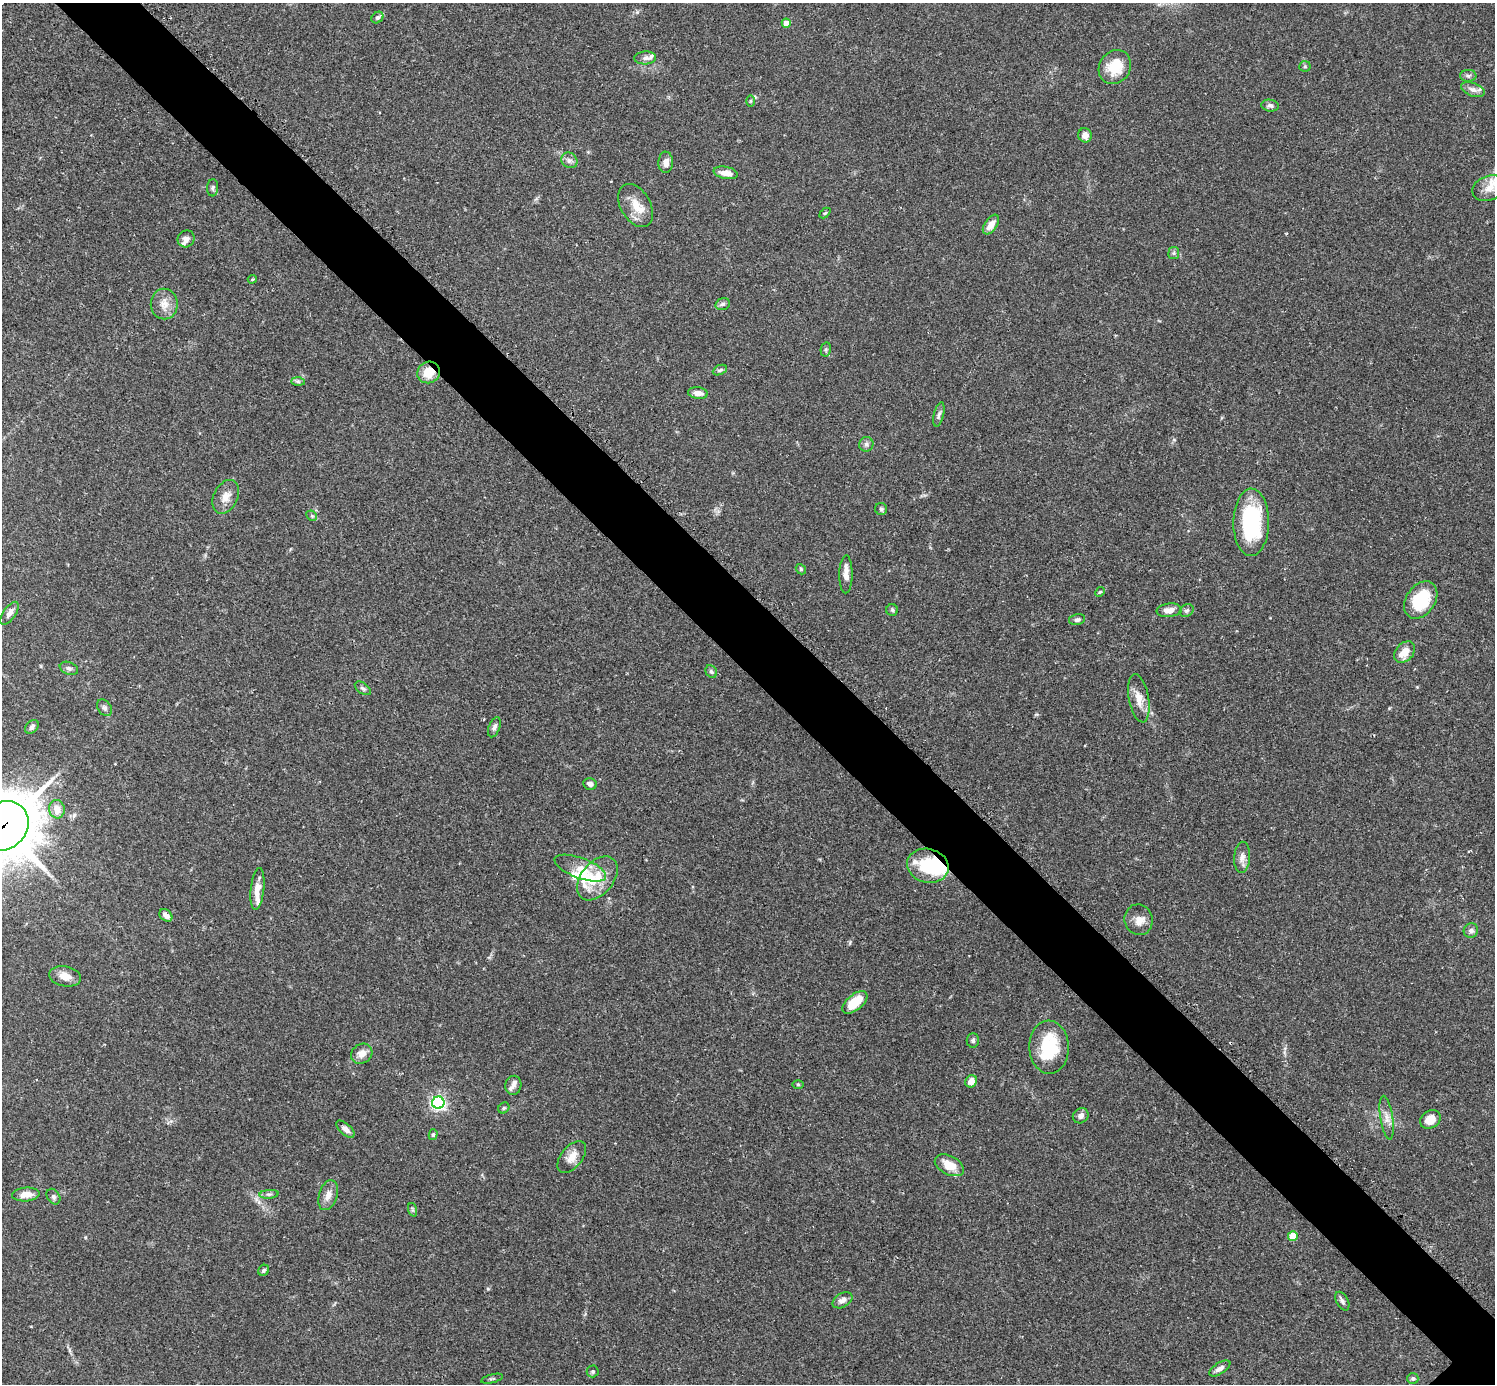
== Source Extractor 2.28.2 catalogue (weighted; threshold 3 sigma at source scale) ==
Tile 11 of 4 x 4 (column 3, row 3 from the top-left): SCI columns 3025-4517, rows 1572-2953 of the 6041 x 6040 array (HDU 1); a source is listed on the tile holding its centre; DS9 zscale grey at full resolution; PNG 1497 x 1386 px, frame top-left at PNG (2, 3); each listed source drawn as its Kron ellipse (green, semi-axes under 4 px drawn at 4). Shown black and unused: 6% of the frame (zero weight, under 2 of 3 exposures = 2% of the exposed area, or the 3 px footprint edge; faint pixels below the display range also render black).
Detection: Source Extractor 2.28.2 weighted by HDU 2 'WHT'; one run over the whole footprint, this tile lists its part. Background 0.101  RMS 0.0058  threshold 0.0263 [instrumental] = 3 sigma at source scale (4.5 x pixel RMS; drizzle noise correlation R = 1.50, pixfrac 1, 0.05/0.05 arcsec/px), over >= 5 px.
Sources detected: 107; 2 inside a brighter object's white glare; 1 cosmic-ray / hot-pixel residue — neither listed nor drawn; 12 inside a brighter listed object's ellipse — not listed separately; the other 92 listed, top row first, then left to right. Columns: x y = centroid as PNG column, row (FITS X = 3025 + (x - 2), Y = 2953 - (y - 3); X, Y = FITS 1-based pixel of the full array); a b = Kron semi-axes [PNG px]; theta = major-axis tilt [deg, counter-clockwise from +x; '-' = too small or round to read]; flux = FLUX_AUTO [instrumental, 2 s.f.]
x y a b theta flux
377 18 6 5 - 1.2
786 23 4 4 - 8.2
645 58 11 6 2 2.3
1305 66 5 5 - 0.87
1115 67 18 15 55 15
1468 76 8 6 -1 1.4
1473 90 12 6 -20 3
750 101 5 3 - 0.65
1270 106 8 6 -7 1.7
1085 135 7 6 - 4.4
569 160 8 7 - 2.1
666 162 10 7 88 3.5
726 173 12 6 -11 5.6
213 188 8 5 87 1.3
1489 188 17 12 22 6.4
636 205 23 15 -60 10
825 213 6 4 43 0.78
991 224 11 6 55 5.1
186 239 9 8 - 2.9
1174 253 6 5 - 1.1
252 279 4 3 - 0.64
164 304 15 13 -89 6.1
723 304 7 5 18 1.5
826 349 7 5 79 1
720 370 7 4 25 1.1
429 372 11 10 - 9.7
298 381 7 4 -1 1.1
698 393 10 5 -7 4.2
939 414 12 5 76 1.8
866 444 7 7 - 1.6
226 497 18 12 63 6.2
881 509 6 6 - 1.3
312 516 6 4 -45 0.92
1251 522 34 18 90 57
801 569 6 4 -49 0.8
846 574 19 6 89 4.7
1100 592 5 4 - 0.72
1421 600 20 14 56 28
892 610 6 6 - 1
1169 610 12 6 6 5
1187 611 7 6 - 1.3
9 613 13 6 55 3
1077 620 8 5 12 1.7
1405 652 12 8 47 7
69 668 9 6 -21 1.8
711 671 7 5 -58 1.1
363 688 9 5 -36 1.4
1139 698 24 10 -79 7.6
105 708 9 6 -57 1.7
32 727 8 5 45 1.7
494 727 10 5 70 1.8
590 784 7 6 - 2
57 809 9 8 - 6.3
3 826 27 23 37 3400
1242 857 15 8 87 3.6
928 866 21 17 -13 31
580 868 27 10 -20 8.8
597 878 25 16 50 15
257 889 21 6 84 6.7
166 915 7 5 -42 3
1139 920 15 14 - 5.7
1471 931 7 7 - 2.5
65 976 16 10 -10 5.7
855 1002 15 7 39 14
973 1040 7 6 - 1.2
1049 1047 26 20 -88 29
362 1054 11 9 34 5.2
971 1081 6 5 - 4.4
798 1084 6 4 -1 0.72
513 1085 9 8 - 2.7
438 1103 6 6 - 150
504 1108 6 5 - 1
1081 1116 8 7 - 2.7
1387 1118 22 6 -81 4.6
1430 1119 11 8 32 8.1
345 1129 11 5 -43 2.9
433 1135 5 4 - 0.91
572 1157 19 10 52 6.5
949 1165 15 9 -27 9.9
26 1194 14 7 3 6
269 1194 9 3 4 1.3
328 1195 15 9 72 4.7
53 1197 8 6 -57 1.7
413 1210 7 4 -71 0.95
1293 1236 5 4 - 14
264 1270 6 5 - 1.2
842 1300 11 7 31 3.2
1342 1301 10 6 -61 1.7
1220 1368 12 5 33 2.9
593 1371 6 6 - 1.2
1413 1378 6 5 - 1.1
492 1379 11 3 15 0.82
Overlapping masked pixels (flux is a lower limit): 3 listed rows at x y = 429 372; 3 826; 928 866
Isophote crosses this tile's border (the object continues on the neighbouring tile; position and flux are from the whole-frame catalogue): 1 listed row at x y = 3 826